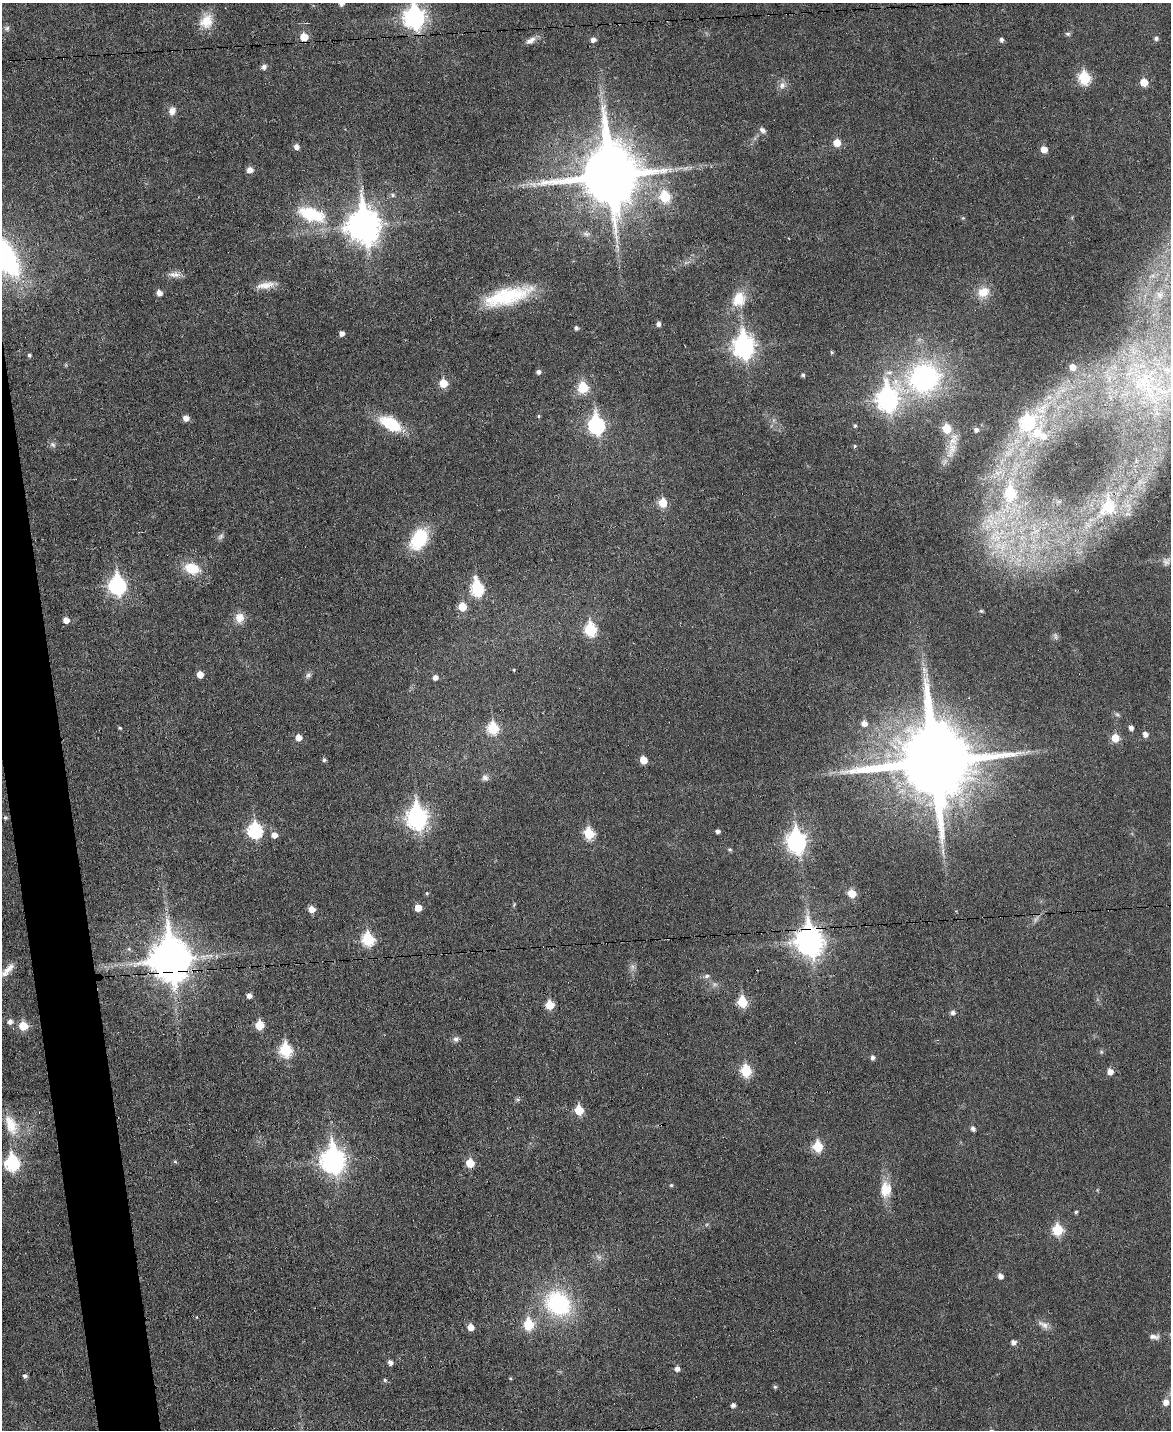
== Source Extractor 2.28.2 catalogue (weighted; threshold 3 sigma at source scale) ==
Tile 7 of 4 x 3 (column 3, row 2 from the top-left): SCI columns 2338-3506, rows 1558-2985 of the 4676 x 4653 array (HDU 1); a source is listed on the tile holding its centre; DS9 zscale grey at full resolution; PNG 1173 x 1432 px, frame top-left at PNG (2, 3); no overlay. Shown black and unused: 3% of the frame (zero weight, under 3 of 6 exposures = <1% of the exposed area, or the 3 px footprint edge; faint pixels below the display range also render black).
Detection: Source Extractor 2.28.2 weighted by HDU 2 'WHT'; one run over the whole footprint, this tile lists its part. Background 0.0383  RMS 0.0043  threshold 0.0175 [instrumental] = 3 sigma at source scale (4.09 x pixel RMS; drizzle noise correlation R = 1.36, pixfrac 0.8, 0.05/0.05 arcsec/px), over >= 5 px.
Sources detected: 169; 3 too faint to see at this stretch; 1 long thin detection or spike segment (spike, bleed or trail) — not listed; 7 inside a brighter listed object's ellipse — not listed separately; the other 158 listed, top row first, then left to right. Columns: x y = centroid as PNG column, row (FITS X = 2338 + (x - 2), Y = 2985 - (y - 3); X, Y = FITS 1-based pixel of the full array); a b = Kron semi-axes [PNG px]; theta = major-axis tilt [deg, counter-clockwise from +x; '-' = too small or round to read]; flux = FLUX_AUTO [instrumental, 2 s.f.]
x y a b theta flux
341 3 5 5 - 1.9
414 17 10 8 -84 210
206 21 20 16 66 8
7 28 7 6 - 1
1068 34 7 5 -14 0.81
304 37 6 6 - 7.7
1156 38 5 5 - 1.2
1001 39 6 5 - 1.1
530 40 14 7 31 2.5
593 40 6 5 - 1.8
264 67 8 6 33 1.3
1084 78 7 6 - 34
1144 82 6 6 - 6.7
782 85 11 8 75 2.4
172 111 11 9 75 2.7
762 130 10 7 -43 1.5
837 143 6 6 - 6.7
296 147 6 5 - 2.1
1044 149 6 5 - 4.6
250 170 6 6 - 3
610 175 20 17 -86 3300
393 195 6 6 - 1
665 197 7 6 - 21
311 214 39 18 -17 22
963 218 5 5 - 0.51
364 226 13 11 -83 690
4 256 33 16 -57 110
176 275 13 8 -2 2.6
266 285 25 8 10 4.6
983 292 16 13 26 5.9
159 293 6 5 - 2.6
1160 295 11 9 -74 2.8
508 296 56 18 16 29
739 299 21 18 60 9
658 324 5 4 - 1.6
576 328 4 4 - 1.2
342 333 5 5 - 1.9
744 346 10 8 -84 230
832 352 5 4 - 0.55
29 355 4 4 - 0.75
1073 367 5 5 - 3.2
538 372 5 5 - 1.5
803 375 5 4 - 0.78
924 378 37 34 32 73
443 383 6 6 - 9
1151 386 81 55 -42 89
583 387 6 6 - 21
887 399 11 9 80 210
539 416 4 4 - 0.54
186 418 6 5 - 2.8
1027 422 12 11 - 36
391 424 21 11 -30 21
596 425 9 7 -80 100
855 426 5 4 - 0.62
947 428 7 6 - 12
976 430 6 6 - 1.4
1037 433 14 11 59 7.6
53 445 9 6 -44 1.3
855 446 5 4 - 0.5
951 450 30 12 72 6.8
1009 452 25 9 45 8.7
998 473 14 10 14 5
1010 493 15 10 -90 22
663 503 6 6 - 11
1109 507 10 9 - 21
1035 532 11 8 -22 3.8
221 536 10 6 55 1.2
995 537 37 23 5 30
419 539 21 14 60 25
1032 546 10 7 16 3.3
1166 561 13 10 55 2.3
192 568 21 14 -17 9.9
117 585 9 7 -79 110
477 589 9 6 -81 50
462 607 6 6 - 8.4
981 611 6 4 -1 0.59
239 618 12 11 - 4.5
66 620 5 5 - 3.2
590 629 7 6 - 36
1055 636 10 5 -77 1.1
514 670 4 3 - 0.41
924 670 11 8 -73 2.3
200 674 5 5 - 4.5
308 675 9 7 33 1.2
435 677 5 5 - 1.8
1117 714 8 5 -40 0.86
864 723 6 6 - 2.7
120 728 4 4 - 0.45
493 728 7 6 - 27
1131 728 5 5 - 1.6
1145 734 5 5 - 2.3
298 737 5 5 - 3.5
1115 738 6 6 - 7.7
1027 752 9 5 27 1.3
324 760 5 5 - 0.79
643 760 5 5 - 7.3
933 762 22 22 - 5800
485 778 9 8 - 1.6
417 817 10 8 -83 230
5 818 6 5 - 0.7
255 830 8 7 - 58
718 831 4 4 - 1.3
589 833 6 6 - 23
274 835 6 6 - 2.9
796 842 10 8 -81 180
730 849 5 5 - 0.65
427 893 5 4 - 0.51
852 893 6 5 - 9.4
514 905 8 4 68 0.52
418 908 5 5 - 5.5
312 909 6 5 - 3.9
368 939 7 6 - 34
809 941 11 9 -76 450
170 960 14 12 -83 1300
632 967 8 6 -71 1.5
8 968 19 8 45 3.8
707 976 8 6 11 1.3
249 996 5 4 - 1.9
742 1002 6 6 - 20
549 1005 6 5 - 12
953 1012 5 5 - 1.5
10 1021 6 6 - 2
259 1025 6 5 - 12
23 1026 6 6 - 11
456 1039 8 7 - 1.4
285 1050 7 6 - 35
1101 1052 6 5 - 0.65
872 1057 5 5 - 1.3
746 1071 7 6 - 26
1110 1072 6 5 - 3
518 1099 7 4 0 0.7
579 1110 6 5 - 13
11 1125 31 14 -69 10
973 1129 5 4 - 1.4
818 1147 6 6 - 19
333 1160 11 9 -81 310
175 1162 6 4 -2 0.51
12 1163 8 7 - 58
470 1163 6 5 - 10
671 1185 5 4 - 0.58
885 1189 21 14 -89 8.4
1076 1212 4 4 - 0.64
1057 1230 6 6 - 21
1000 1276 6 5 - 2.1
558 1304 28 24 -37 45
528 1324 7 6 - 21
1043 1325 19 7 -31 2.7
471 1327 5 5 - 4.4
1154 1337 15 7 -5 2.1
1013 1342 5 5 - 1.8
390 1362 5 5 - 1.9
677 1369 5 5 - 1.8
25 1376 5 5 - 1.2
510 1378 4 3 - 0.45
385 1380 6 5 - 0.59
775 1387 5 4 - 0.74
1166 1402 6 6 - 3.3
733 1405 4 4 - 1.4
Overlapping masked pixels (flux is a lower limit): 4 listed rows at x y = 4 256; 508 296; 809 941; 170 960
Isophote crosses this tile's border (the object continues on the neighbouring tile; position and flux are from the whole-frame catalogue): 5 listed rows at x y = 341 3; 414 17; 4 256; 1151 386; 8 968